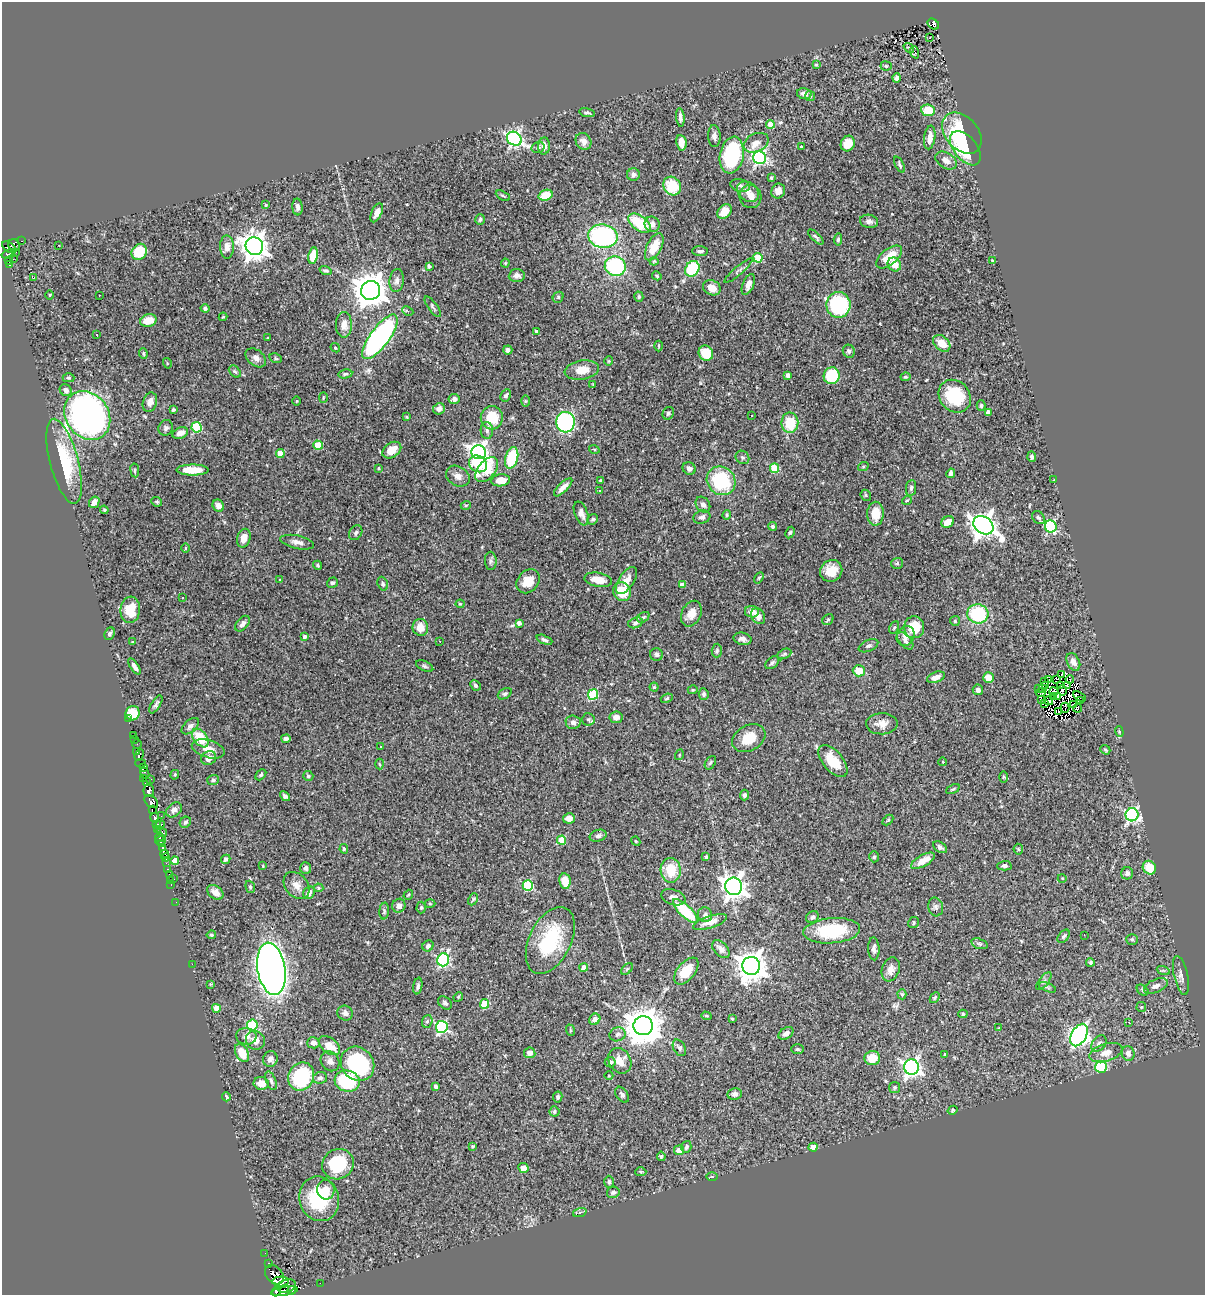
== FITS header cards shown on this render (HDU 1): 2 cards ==
NAXIS1  =                 1203
NAXIS2  =                 1293

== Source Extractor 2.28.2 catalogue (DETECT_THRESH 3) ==
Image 1203 x 1293 px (HDU 1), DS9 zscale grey, 1 PNG px = 1 image px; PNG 1207 x 1297 px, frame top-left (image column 1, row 1293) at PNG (2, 2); each listed source drawn as its Kron ellipse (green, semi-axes under 4 px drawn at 4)
Background 0.551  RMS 0.023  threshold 0.0695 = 3 sigma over >= 5 px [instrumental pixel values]
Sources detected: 491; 11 with non-positive FLUX_AUTO (blend fragments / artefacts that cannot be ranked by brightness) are neither listed nor drawn; the other 480 listed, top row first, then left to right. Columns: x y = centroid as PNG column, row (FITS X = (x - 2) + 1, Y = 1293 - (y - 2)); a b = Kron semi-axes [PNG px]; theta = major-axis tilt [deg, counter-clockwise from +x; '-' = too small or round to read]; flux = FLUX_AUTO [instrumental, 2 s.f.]
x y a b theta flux
933 24 6 4 -40 31
930 38 3 2 - 2.3
909 48 6 3 -37 1.6
915 52 6 3 -70 2.4
816 65 3 3 - 1.8
886 66 5 4 - 2.5
896 78 4 4 - 4.9
804 94 7 5 -11 8.2
810 96 5 5 - 2.2
928 110 7 5 -6 36
587 113 8 4 -11 3.3
680 117 9 4 -84 4.5
770 124 4 4 - 23
962 133 23 16 -49 80
714 136 11 6 -88 6.3
930 137 12 5 82 14
514 139 8 6 -34 410
583 141 9 7 -54 9.2
681 143 8 5 -81 16
756 143 13 9 25 13
848 144 8 7 - 20
544 146 8 6 87 8
801 146 4 3 - 3.1
538 147 7 5 16 4
965 148 20 11 -51 110
732 155 18 12 79 160
760 158 6 6 - 300
946 160 12 7 -32 8.9
899 165 9 4 -64 2.9
633 175 6 6 - 6.5
771 177 3 3 - 2
740 185 10 6 -14 4.5
672 186 10 8 -55 48
778 191 7 6 - 11
748 192 12 9 -37 11
545 195 7 5 19 37
503 196 7 3 -29 2
751 197 11 11 - 12
266 205 3 3 - 1.3
297 207 8 5 -85 6.6
724 212 8 6 44 19
377 213 10 5 65 8
480 219 5 4 - 2.9
869 221 9 6 -9 6.5
639 223 13 7 -35 64
652 224 8 7 - 9.4
603 236 15 11 -9 240
816 237 10 3 -45 3.4
838 239 6 4 85 2.6
22 241 3 2 - 4.6
14 245 6 5 - 47
59 246 3 2 - 1.6
254 246 9 8 - 1700
9 247 8 4 -35 87
227 247 11 7 -89 11
654 247 15 7 64 31
700 251 8 5 -3 4
16 252 3 2 - 4.8
139 252 8 7 - 43
8 254 6 3 17 72
313 256 8 5 80 33
889 257 15 8 39 34
758 258 5 4 - 47
13 259 3 2 - 1.9
992 260 3 3 - 1.2
9 261 3 2 - 12
654 261 4 4 - 1.8
505 263 4 4 - 1.4
9 264 4 3 - 7.6
894 264 7 6 - 22
429 266 4 3 - 3.1
615 266 10 9 - 160
692 269 8 6 52 79
325 271 6 4 -21 2.7
738 271 18 4 41 4.8
517 275 8 6 5 6.9
657 276 4 3 - 1.8
34 277 3 3 - 14
397 280 11 7 83 7.2
748 284 11 5 67 8.3
712 288 9 7 -27 14
371 290 10 9 - 3100
50 295 5 3 - 1.4
99 295 2 2 - 1.9
558 297 6 5 - 2.4
639 297 5 4 - 2.9
838 305 13 12 - 130
433 307 12 4 -54 3.8
205 308 4 4 - 3.6
408 311 6 4 -26 2.8
223 317 4 3 - 1.6
148 320 8 6 17 23
344 325 12 8 90 13
536 331 3 3 - 1.6
97 335 4 2 - 2.3
380 337 27 9 54 410
267 338 3 2 - 1.2
942 343 10 7 -42 23
659 346 5 3 - 1.5
335 348 5 4 - 2
508 350 4 4 - 6.2
849 351 6 6 - 4.2
143 353 5 3 - 1.9
706 353 8 7 - 32
256 358 11 8 -39 7.9
276 358 6 4 -23 2.2
609 361 4 4 - 1.6
167 363 5 3 - 1.3
582 370 17 9 9 22
235 371 7 5 -46 2.6
345 374 7 4 10 2.8
788 375 4 4 - 6.6
832 376 8 8 - 68
905 377 5 4 - 2.4
68 378 6 4 -1 2.4
593 384 3 3 - 1
66 390 6 5 - 5.6
506 395 6 4 61 3.4
955 396 18 15 -47 79
323 397 5 3 - 1.4
454 399 5 5 - 5.9
296 401 4 3 - 1.3
525 401 6 4 90 2
150 402 10 7 72 8.8
981 406 5 4 - 2.2
439 409 6 5 - 7.6
173 410 4 3 - 2.1
988 412 4 4 - 10
668 413 6 5 - 3.2
87 415 26 21 -54 820
751 416 3 2 - 2.2
407 417 3 3 - 1.6
492 418 12 11 - 43
566 422 10 9 - 160
790 423 10 8 -88 45
197 427 5 5 - 100
166 428 8 7 - 5.3
487 430 8 6 -87 5.3
180 433 8 5 23 11
318 445 5 4 - 44
594 449 5 3 - 1.5
392 450 10 7 35 19
479 452 7 7 - 650
280 453 4 4 - 26
742 457 7 6 - 3.5
1032 457 5 4 - 3.9
512 458 11 6 74 83
64 461 44 14 -75 92
478 464 9 8 - 45
863 467 5 3 - 1.5
378 468 3 2 - 1.8
689 468 7 6 - 7.1
774 468 5 4 - 67
135 470 7 3 -82 1.9
193 470 16 5 -1 35
487 470 14 8 51 79
951 473 5 4 - 5.4
458 476 12 9 -31 11
501 480 9 6 6 18
1054 480 4 3 - 1.4
601 481 3 3 - 2.2
721 481 15 13 -43 120
563 487 12 4 45 11
911 488 8 5 83 3.6
599 491 4 3 - 2.8
866 495 6 5 - 2.4
907 500 5 3 - 1.4
94 502 6 5 - 10
157 502 5 4 - 2.4
466 505 5 3 - 1.7
703 505 8 6 -52 6.4
218 506 6 5 - 7.6
104 510 4 4 - 1.7
581 513 12 6 -69 8.7
875 514 12 8 89 28
727 515 5 3 - 2.2
702 517 8 6 18 5.8
1038 517 7 5 -42 3
593 519 6 5 - 2.7
948 522 7 5 34 16
983 525 11 8 -37 1500
773 526 4 4 - 2.8
1051 526 6 6 - 190
790 532 6 4 62 2
356 533 8 6 58 3.9
244 538 9 6 75 13
297 542 17 6 -12 8.2
186 548 5 3 - 1.5
491 561 9 6 -87 4.3
897 563 6 5 - 2.4
318 565 5 4 - 1.9
831 571 11 10 - 25
759 578 6 4 58 1.9
279 580 3 2 - 0.96
598 580 14 7 -11 22
626 580 15 7 56 14
528 581 13 10 49 25
332 583 5 5 - 2.8
383 584 7 5 -71 3.1
682 585 4 4 - 10
622 592 9 8 - 42
183 598 3 3 - 9.3
460 604 4 4 - 1.5
130 610 13 10 84 38
752 612 7 5 -8 11
691 614 13 9 65 15
978 614 10 9 - 96
758 616 8 6 -57 10
643 617 7 4 37 2.8
828 619 6 5 - 2.4
955 621 5 5 - 2
519 623 4 4 - 5.9
635 623 7 5 17 4.3
243 624 9 5 50 6
420 627 8 7 - 18
914 627 11 10 - 38
894 628 7 4 62 2.2
110 634 6 5 - 3.8
906 636 10 8 59 12
304 637 4 4 - 3.8
743 639 9 6 -13 7.4
544 640 8 4 -22 3.5
440 641 3 2 - 1.7
905 641 10 5 -48 5.1
132 642 4 3 - 1.8
868 646 10 5 24 4.3
717 651 7 5 87 2.8
784 654 7 4 26 2.9
657 655 6 6 - 4
1073 662 9 6 -63 11
772 663 8 5 39 3.6
425 666 9 5 -25 3
134 667 9 4 -56 6.9
859 671 6 5 - 24
1061 674 2 2 - 0.79
936 677 9 5 20 8.8
989 678 5 5 - 25
1056 679 4 2 - 1.3
1070 679 4 2 - 0.88
1049 680 2 2 - 3.1
1044 682 3 2 - 3.1
476 685 5 4 - 2.8
1068 685 4 2 - 1.8
1046 686 3 2 - 0.46
1060 686 3 3 - 0.34
654 687 4 4 - 2.2
1039 688 3 2 - 1.5
1042 689 2 2 - 0.13
693 690 5 4 - 1.8
978 690 5 5 - 6
1062 691 5 3 - 2.1
1054 692 4 4 - 0.54
1040 693 5 3 - 8.8
505 694 7 5 30 3.3
704 694 6 5 - 4
593 695 5 5 - 98
1058 696 3 2 - 1.1
1053 697 4 2 - 1.8
1079 697 7 3 -29 4.4
667 698 6 4 20 2.1
1041 700 3 3 - 2.8
1080 700 3 2 - 1.5
1048 701 5 2 - 2
1044 703 3 2 - 2.5
156 704 10 4 59 4.1
1073 704 3 2 - 1.3
1065 708 5 2 - 1.9
1078 708 4 3 - 37
1059 711 3 2 - 1.9
133 713 7 7 - 45
616 717 6 6 - 7.8
128 719 3 2 - 3.1
588 719 6 6 - 3
573 722 7 6 - 6.5
882 724 16 10 2 14
190 726 10 6 42 4.8
1119 732 5 4 - 2.2
133 735 3 2 - 1.6
200 738 10 6 -52 48
286 738 4 4 - 4.9
749 738 18 12 30 32
134 739 3 3 - 10
137 744 5 5 - 1.9
381 747 3 3 - 4.1
208 749 17 8 -16 16
1105 750 5 3 - 2.1
136 751 3 2 - 3.6
139 755 6 3 67 14
679 755 5 3 - 1.3
209 758 8 6 28 11
833 761 19 10 -50 40
943 762 4 3 - 0.97
141 763 5 2 - 7.6
710 763 7 5 59 2.6
379 764 5 3 - 1.6
143 768 3 3 - 12
145 773 6 4 -66 15
175 775 5 4 - 1.6
261 775 6 4 48 3
308 776 5 5 - 2.8
1003 777 6 4 -90 1.8
144 778 3 2 - 2.3
151 779 3 2 - 6.4
213 780 6 5 - 2.8
147 782 4 2 - 8.6
953 789 7 3 26 2.2
149 791 6 5 - 83
744 795 5 4 - 3.5
285 796 6 4 -43 4.1
151 802 8 5 -39 65
152 810 3 3 - 1300
174 810 9 6 39 6.9
1132 815 6 6 - 310
161 816 2 2 - 3.1
155 818 5 4 - 29
569 818 6 5 - 9.7
888 820 6 4 44 1.7
185 822 6 5 - 3.3
156 825 3 3 - 10
160 825 5 2 - 4.6
157 829 3 2 - 16
162 832 5 4 - 4.6
598 836 8 6 17 5.1
159 838 4 3 - 11
562 840 4 4 - 43
161 841 5 3 - 23
636 841 5 4 - 1.5
161 844 3 2 - 5.8
940 847 8 5 -35 4.9
163 848 4 3 - 42
344 849 5 3 - 1.9
1018 849 5 5 - 2
165 854 4 3 - 86
165 857 4 4 - 23
706 857 3 3 - 2.9
874 857 5 4 - 2.7
226 859 5 4 - 4.2
175 861 4 4 - 16
923 861 13 5 29 23
166 863 3 2 - 1.3
263 866 4 3 - 1.2
1004 866 7 5 1 4.2
306 868 6 5 - 5.2
1149 868 7 6 - 31
167 870 3 2 - 3.4
671 870 12 10 -88 37
1127 873 6 6 - 5.7
169 874 3 2 - 3
1062 878 4 3 - 1.2
173 879 3 3 - 7
170 881 2 2 - 3.5
565 881 8 5 -81 28
171 885 3 2 - 4.3
297 885 15 11 -50 14
528 885 5 5 - 110
734 886 9 8 - 1200
250 887 6 4 -70 2.1
318 888 5 4 - 2.4
215 892 9 6 -37 10
309 893 6 5 - 10
408 895 5 3 - 1.5
673 897 12 7 -19 7.3
473 899 6 4 62 2.1
176 902 2 2 - 4.1
430 904 5 3 - 1.7
399 906 7 6 - 8.1
421 907 6 4 87 2.9
936 907 9 7 -76 5.3
384 911 8 4 86 2.8
685 911 16 6 -44 84
705 915 7 7 - 5.5
812 917 7 5 33 4.4
710 922 18 6 18 16
913 923 6 5 - 2.5
832 931 28 12 4 97
211 935 5 3 - 2.2
1084 935 2 2 - 1.1
1064 936 7 5 49 3.2
1132 939 5 5 - 2.4
550 940 36 21 64 110
979 944 8 5 -20 3.1
428 946 6 5 - 6.1
721 949 11 6 -46 7.1
874 949 11 5 -88 6.6
443 960 6 6 - 230
1090 962 4 4 - 2.8
192 964 2 2 - 83
751 966 9 9 - 2200
584 967 4 4 - 12
271 969 26 14 -81 1500
627 969 7 4 45 2.2
891 969 12 8 71 11
1163 970 7 4 -19 2.5
686 971 16 8 50 35
1181 975 20 7 -77 8.5
1044 981 11 4 51 4
211 984 4 3 - 1.5
418 986 8 4 80 3.4
1156 986 12 6 23 8.1
1048 987 9 3 -21 2.3
1143 990 6 4 -41 2.7
902 994 5 4 - 2.3
458 997 5 4 - 1.7
935 998 6 4 50 2.4
445 1003 8 5 -43 3.7
484 1004 5 4 - 58
1141 1007 5 5 - 1.9
216 1008 4 4 - 19
345 1013 8 7 - 5.4
963 1014 4 4 - 2.3
706 1016 5 4 - 1.9
595 1019 6 5 - 7.7
732 1019 4 3 - 1.9
427 1021 6 5 - 2.7
1129 1022 3 2 - 2.8
252 1025 5 5 - 100
643 1026 9 9 - 4000
442 1027 6 6 - 190
999 1028 4 4 - 1.3
570 1030 6 3 -72 1.7
786 1033 8 5 33 6.5
618 1034 8 6 24 5.3
1079 1035 12 7 61 660
246 1036 10 8 -7 9.5
255 1040 10 9 - 12
313 1043 6 5 - 8.4
1099 1043 9 6 48 5.6
329 1046 12 7 -37 24
679 1048 9 6 -60 4.5
797 1049 6 5 - 2.3
242 1053 10 6 -61 28
530 1053 6 5 - 8.8
1106 1053 17 8 16 15
1128 1053 7 6 - 8
945 1055 3 3 - 3.5
872 1058 8 7 - 27
270 1059 8 7 - 6.8
330 1061 10 9 - 8.7
620 1061 13 10 -59 17
610 1062 5 5 - 5.9
358 1064 18 15 -50 150
912 1067 7 7 - 610
1101 1067 6 6 - 150
609 1076 4 3 - 1.2
301 1077 14 12 61 120
320 1078 7 6 - 5.2
271 1081 10 5 -68 4.5
347 1081 12 10 -16 130
261 1083 8 6 -9 14
435 1086 4 3 - 2.9
895 1087 5 5 - 2.4
735 1094 7 6 - 5.9
622 1095 9 5 -56 4
226 1097 4 3 - 2.9
558 1097 5 4 - 3.6
953 1110 5 4 - 2
554 1111 5 5 - 2.7
472 1146 4 3 - 1.8
686 1147 6 5 - 4
813 1147 4 4 - 15
679 1150 5 5 - 14
661 1156 4 3 - 2.3
338 1164 16 14 31 83
523 1168 5 5 - 10
641 1172 5 4 - 2.4
712 1177 5 4 - 1.6
609 1182 6 4 89 2.9
326 1190 10 8 -80 18
613 1192 6 5 - 4.5
319 1199 22 19 -72 83
580 1212 7 4 19 2.5
265 1253 2 2 - 4.9
268 1263 3 3 - 5.1
274 1274 11 8 -49 220
281 1281 8 5 2 310
320 1283 2 2 - 3.3
286 1286 9 6 18 240
292 1290 4 2 - 83
276 1291 5 3 - 75
284 1291 13 4 10 430
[11 non-positive-flux detections neither listed nor drawn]